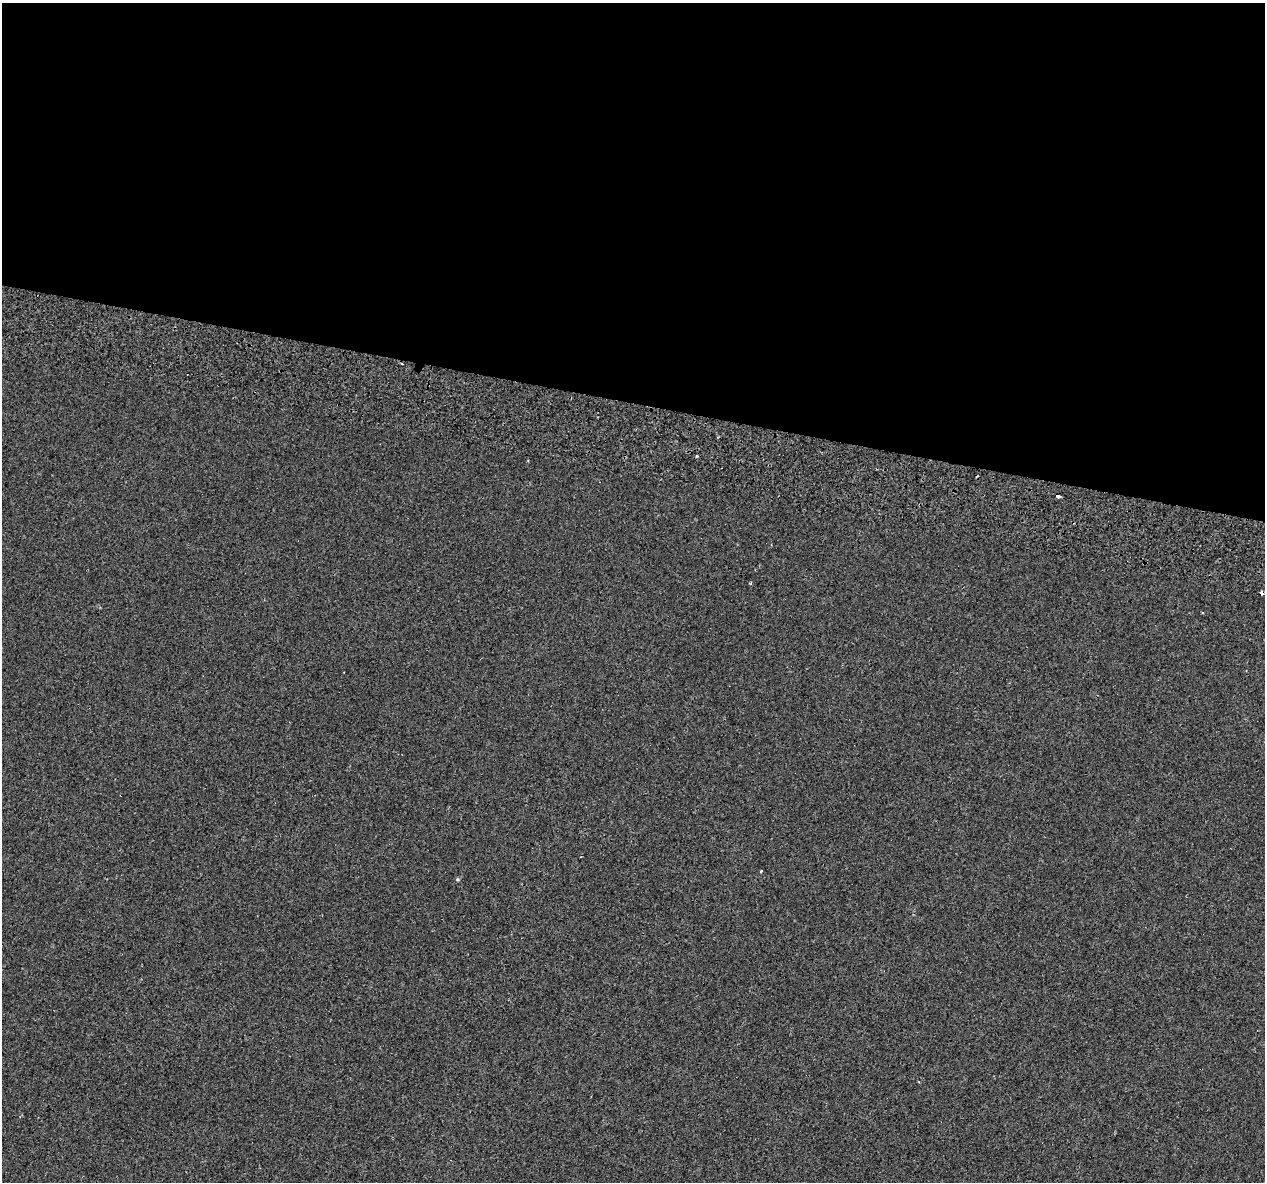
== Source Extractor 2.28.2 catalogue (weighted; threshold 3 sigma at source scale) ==
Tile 3 of 4 x 4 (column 3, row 1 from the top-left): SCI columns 2623-3885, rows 3926-5105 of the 5235 x 5432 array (HDU 1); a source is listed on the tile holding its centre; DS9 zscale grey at full resolution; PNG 1267 x 1184 px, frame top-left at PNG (2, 3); no overlay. Shown black and unused: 34% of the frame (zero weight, under 2 of 3 exposures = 7% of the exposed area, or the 3 px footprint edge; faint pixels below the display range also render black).
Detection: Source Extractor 2.28.2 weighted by HDU 2 'WHT'; one run over the whole footprint, this tile lists its part. Background -3.38e-04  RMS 0.0045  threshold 0.0203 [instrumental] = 3 sigma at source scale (4.5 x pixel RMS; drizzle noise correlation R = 1.50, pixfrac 1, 0.0396/0.0396 arcsec/px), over >= 5 px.
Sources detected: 5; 2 cosmic-ray / hot-pixel residue — not listed; the other 3 listed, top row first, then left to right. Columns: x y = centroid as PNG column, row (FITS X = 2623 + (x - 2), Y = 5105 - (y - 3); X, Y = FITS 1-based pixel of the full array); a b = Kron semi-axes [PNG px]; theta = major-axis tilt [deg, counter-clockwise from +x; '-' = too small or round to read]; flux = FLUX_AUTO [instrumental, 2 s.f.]
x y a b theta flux
1057 496 4 3 - 4.3
751 583 3 3 - 0.43
1262 593 4 3 - 3.5
Overlapping masked pixels (flux is a lower limit): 1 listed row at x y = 1262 593